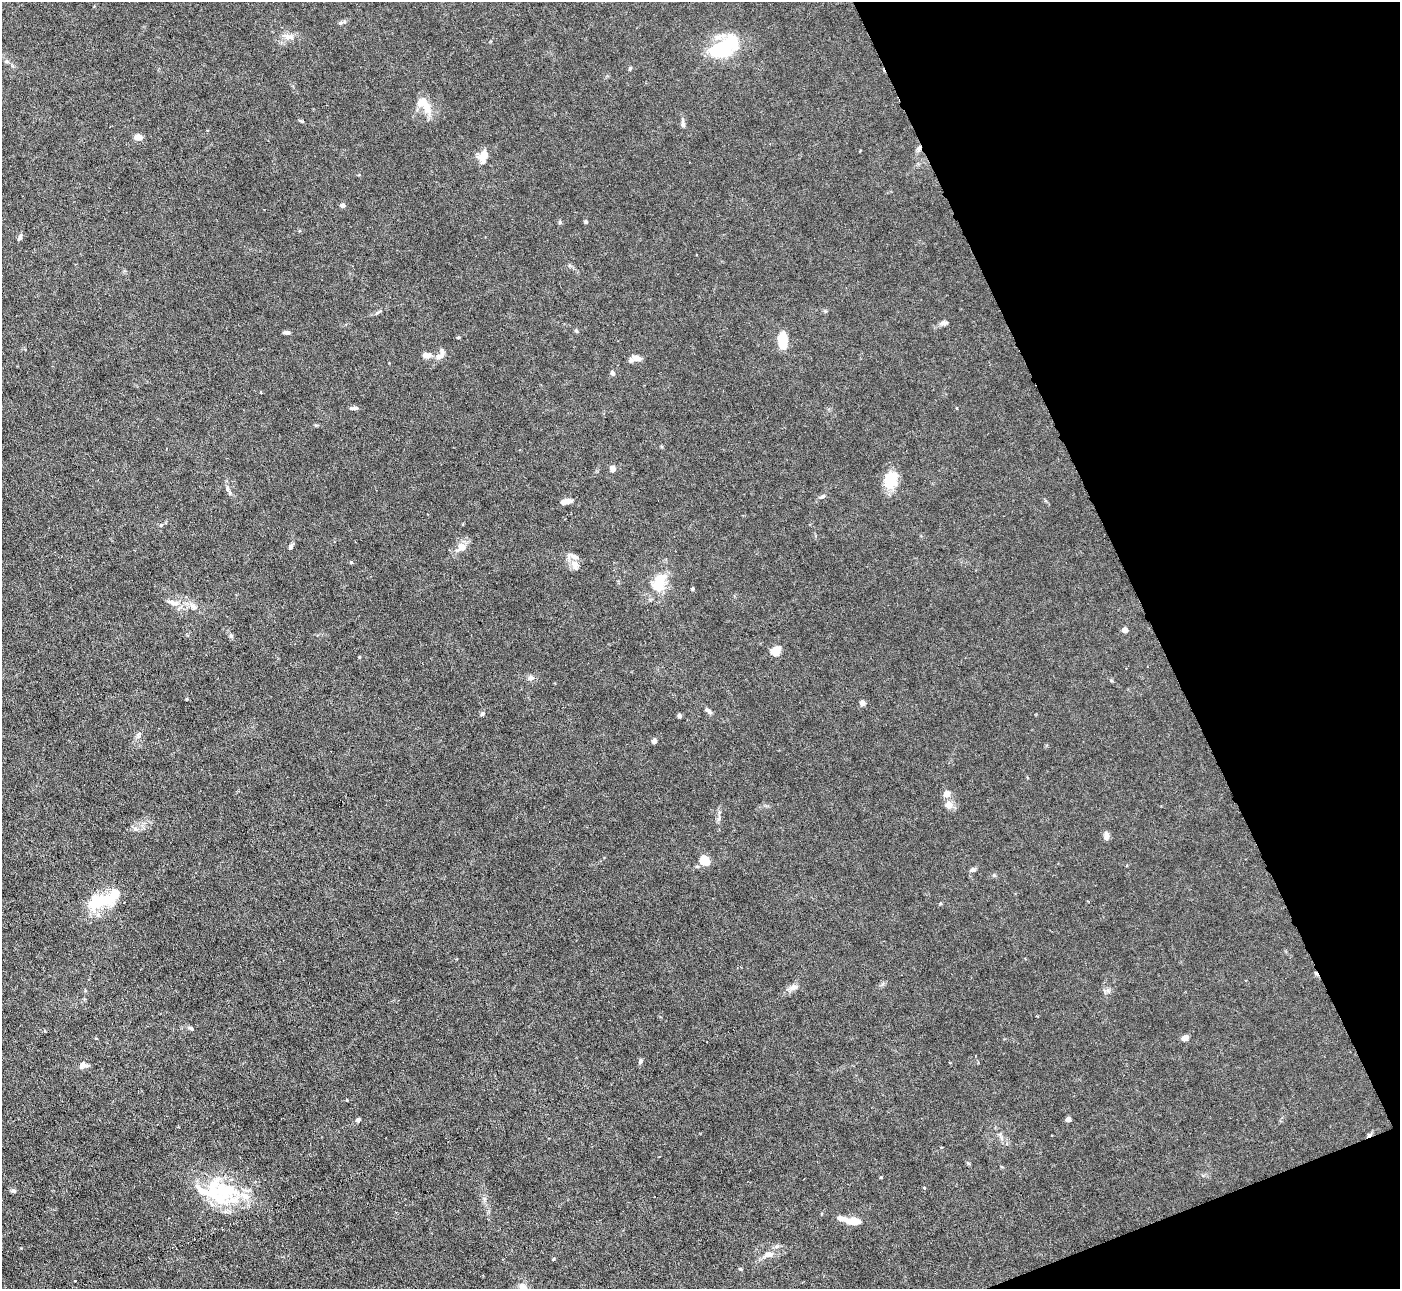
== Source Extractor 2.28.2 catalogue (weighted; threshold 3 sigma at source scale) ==
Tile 12 of 4 x 4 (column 4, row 3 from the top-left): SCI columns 4196-5593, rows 1570-2856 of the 5593 x 5578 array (HDU 1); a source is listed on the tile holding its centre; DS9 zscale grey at full resolution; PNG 1402 x 1291 px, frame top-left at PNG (2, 2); no overlay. Shown black and unused: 19% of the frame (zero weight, under 3 of 6 exposures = <1% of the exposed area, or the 3 px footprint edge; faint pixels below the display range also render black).
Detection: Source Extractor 2.28.2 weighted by HDU 2 'WHT'; one run over the whole footprint, this tile lists its part. Background 0.0215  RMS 0.0027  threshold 0.0112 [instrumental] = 3 sigma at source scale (4.09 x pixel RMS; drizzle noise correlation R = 1.36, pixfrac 0.8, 0.05/0.05 arcsec/px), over >= 5 px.
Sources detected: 87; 2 inside a brighter object's white glare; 2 cosmic-ray / hot-pixel residue — not listed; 9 inside a brighter listed object's ellipse — not listed separately; the other 74 listed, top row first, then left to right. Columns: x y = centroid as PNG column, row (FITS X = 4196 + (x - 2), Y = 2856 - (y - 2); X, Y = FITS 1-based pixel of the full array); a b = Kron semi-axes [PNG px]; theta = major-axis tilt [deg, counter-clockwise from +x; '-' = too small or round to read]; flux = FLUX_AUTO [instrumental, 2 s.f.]
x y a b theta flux
341 23 8 5 20 0.51
288 37 18 7 -12 1.8
726 48 41 20 51 13
7 61 7 4 -9 0.45
630 68 5 4 - 0.35
424 105 26 12 -49 4.3
301 121 6 4 -43 0.33
683 124 12 5 -89 0.82
138 137 7 5 -5 2.2
919 149 8 5 49 0.74
483 156 17 10 73 2.8
343 205 6 5 - 0.78
560 222 5 5 - 0.36
586 222 4 4 - 0.51
20 238 9 5 65 0.7
378 312 12 3 28 0.49
944 323 9 6 6 0.79
576 331 6 4 -44 0.34
287 333 8 4 -8 0.67
783 341 13 6 -87 12
426 355 12 7 -4 1.4
440 355 17 9 58 1.6
637 358 10 6 -15 1.7
612 373 6 5 - 0.66
354 408 11 4 1 0.71
613 468 7 6 - 1.1
891 480 21 16 79 5.9
227 488 11 6 -80 1
822 497 10 5 31 0.67
566 501 10 5 8 2
291 546 8 5 60 0.59
461 547 16 12 34 2.3
351 562 4 3 - 0.35
575 565 15 9 -58 1.9
659 582 26 16 69 7.4
693 589 4 4 - 0.45
173 602 20 7 -13 2.2
193 606 11 7 -45 1.3
1125 630 5 5 - 1.6
231 636 6 6 - 0.52
776 651 9 7 38 4
359 657 4 3 - 0.25
531 678 8 7 - 0.95
862 703 6 6 - 0.97
708 711 12 5 -38 0.82
482 714 7 5 58 0.48
679 716 5 5 - 0.49
139 734 7 4 71 0.51
654 741 4 4 - 1.7
947 794 8 8 - 1.7
949 805 11 10 - 1.9
135 829 6 6 - 0.65
1106 836 10 7 -87 1
705 861 7 5 -29 12
973 870 7 6 - 0.61
99 901 41 19 11 9.9
794 987 13 7 22 1.3
1108 991 7 6 - 0.68
191 1028 7 5 -36 0.53
1185 1038 9 6 13 1
640 1061 7 5 81 0.51
82 1065 10 7 61 1
347 1100 3 2 - 0.31
1068 1119 4 4 - 1.8
358 1120 6 5 - 0.53
968 1163 6 4 -18 0.26
881 1177 5 3 - 0.21
14 1191 7 5 -18 0.5
217 1197 41 36 44 17
854 1221 16 8 -6 3.2
768 1254 12 7 18 2
553 1259 4 3 - 0.23
740 1269 5 3 - 0.31
524 1288 16 9 -48 1.8
Overlapping masked pixels (flux is a lower limit): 1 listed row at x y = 919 149
Isophote crosses this tile's border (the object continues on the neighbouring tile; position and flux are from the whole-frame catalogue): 1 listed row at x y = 524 1288
Unlisted compact peaks at least as high as the median listed source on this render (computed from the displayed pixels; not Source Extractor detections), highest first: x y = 924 1188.